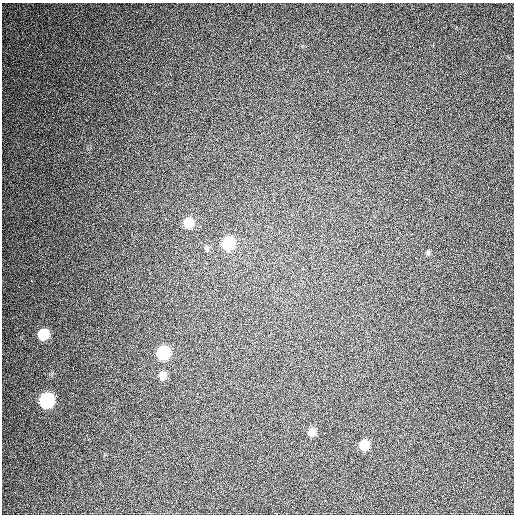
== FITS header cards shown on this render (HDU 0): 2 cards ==
NAXIS1  =                  512 / Axis length
NAXIS2  =                  512 / Axis length

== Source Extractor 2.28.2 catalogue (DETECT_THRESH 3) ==
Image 512 x 512 px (HDU 0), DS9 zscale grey, 1 PNG px = 1 image px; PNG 516 x 516 px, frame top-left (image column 1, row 512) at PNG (2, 3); no overlay
Background 442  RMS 12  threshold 35.4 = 3 sigma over >= 5 px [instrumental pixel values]
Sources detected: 13; all 13 listed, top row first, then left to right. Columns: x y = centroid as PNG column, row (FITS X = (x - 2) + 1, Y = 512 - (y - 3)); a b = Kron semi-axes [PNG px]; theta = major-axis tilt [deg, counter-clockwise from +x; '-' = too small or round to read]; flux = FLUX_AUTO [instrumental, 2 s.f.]
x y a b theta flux
189 223 8 8 - 19000
228 243 9 8 - 56000
207 248 7 6 - 1800
428 253 7 5 74 1500
415 258 2 2 - 2100
32 281 3 3 - 4200
43 334 8 7 - 26000
479 336 3 2 - 9900
163 353 9 8 - 61000
163 375 8 7 - 6100
47 400 9 8 - 98000
312 432 8 7 - 5900
364 445 8 7 - 16000